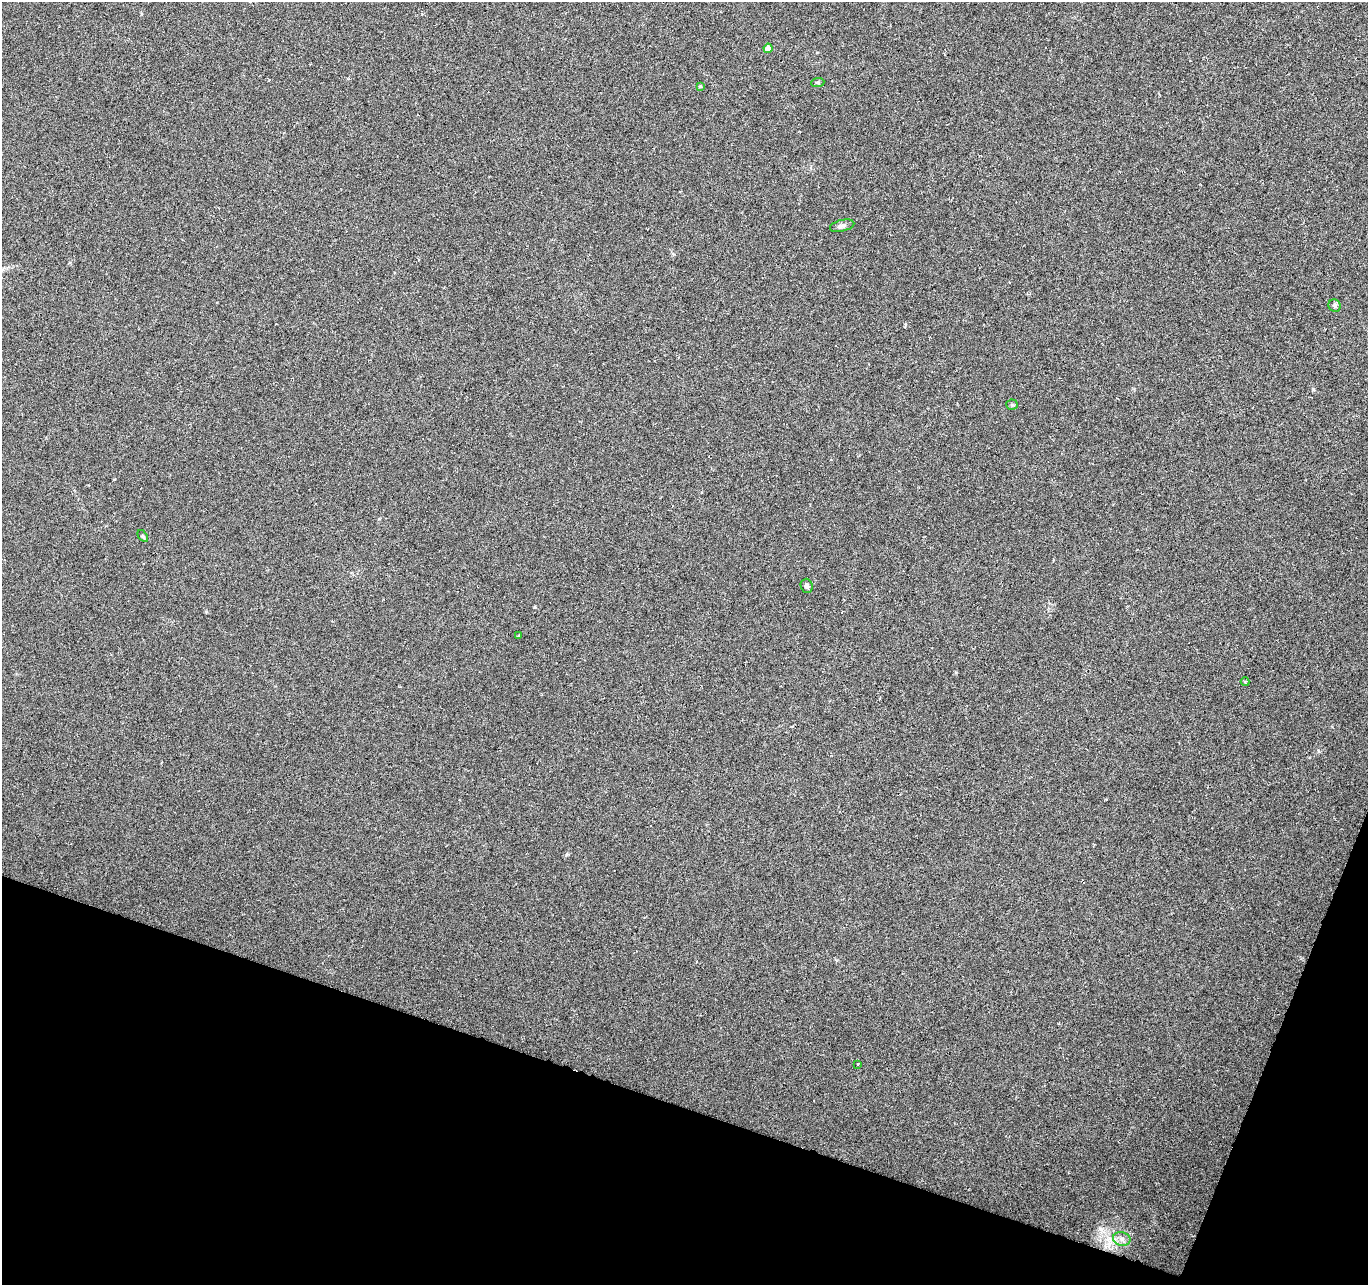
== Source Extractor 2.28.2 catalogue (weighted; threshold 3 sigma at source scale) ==
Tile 15 of 4 x 4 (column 3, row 4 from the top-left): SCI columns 2735-4100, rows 209-1491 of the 5470 x 5614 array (HDU 1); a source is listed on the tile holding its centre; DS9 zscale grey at full resolution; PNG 1370 x 1287 px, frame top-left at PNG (2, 2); each listed source drawn as its Kron ellipse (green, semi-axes under 4 px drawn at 4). Shown black and unused: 17% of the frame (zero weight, under 3 of 6 exposures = <1% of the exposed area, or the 3 px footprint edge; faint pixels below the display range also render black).
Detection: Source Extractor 2.28.2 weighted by HDU 2 'WHT'; one run over the whole footprint, this tile lists its part. Background 0.00589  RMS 0.003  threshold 0.0124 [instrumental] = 3 sigma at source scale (4.09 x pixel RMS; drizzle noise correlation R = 1.36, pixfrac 0.8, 0.0396/0.0396 arcsec/px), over >= 5 px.
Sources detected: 12; all 12 listed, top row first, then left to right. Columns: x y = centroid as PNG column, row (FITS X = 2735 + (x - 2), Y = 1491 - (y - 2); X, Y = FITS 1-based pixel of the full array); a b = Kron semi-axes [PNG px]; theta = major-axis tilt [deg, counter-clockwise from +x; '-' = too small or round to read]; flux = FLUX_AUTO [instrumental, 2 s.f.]
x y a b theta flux
768 48 4 4 - 3.1
818 82 7 4 5 0.42
700 86 4 3 - 0.35
842 226 12 5 13 0.96
1335 306 6 6 - 0.64
1012 405 6 5 - 0.4
143 536 6 3 -53 0.32
806 586 7 6 - 0.74
518 636 3 2 - 0.21
1245 682 4 4 - 0.32
858 1064 3 2 - 0.2
1122 1239 9 6 -13 1.2
Unlisted compact peaks at least as high as the median listed source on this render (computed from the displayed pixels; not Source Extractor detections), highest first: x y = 1313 389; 534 607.